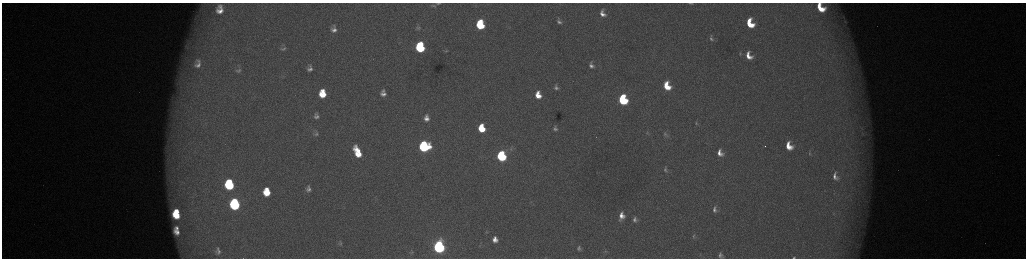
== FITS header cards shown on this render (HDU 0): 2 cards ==
NAXIS1  =                 2048 /fastest changing axis
NAXIS2  =                  512 /next to fastest changing axis

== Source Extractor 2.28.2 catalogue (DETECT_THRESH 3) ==
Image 2048 x 512 px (HDU 0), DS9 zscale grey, zoomed out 1/2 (1 PNG px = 2 x 2 image px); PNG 1028 x 260 px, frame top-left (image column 1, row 511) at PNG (2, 3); no overlay
Background 173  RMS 1.9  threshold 5.82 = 3 sigma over >= 5 px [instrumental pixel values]
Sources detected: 77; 8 cannot appear on this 1/2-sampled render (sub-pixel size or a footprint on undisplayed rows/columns) and are not listed; the other 69 listed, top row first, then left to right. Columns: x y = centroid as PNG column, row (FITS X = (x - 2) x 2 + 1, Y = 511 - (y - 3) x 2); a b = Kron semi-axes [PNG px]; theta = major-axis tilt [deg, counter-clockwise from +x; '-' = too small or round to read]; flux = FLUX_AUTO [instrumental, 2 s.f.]
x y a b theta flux
438 3 3 2 - 360
691 3 8 3 -5 790
433 6 5 2 - 350
821 8 12 8 -53 11000
220 10 12 9 82 5200
602 13 7 5 -71 2700
559 21 8 5 -66 1500
845 21 5 3 - 570
750 23 9 6 -66 12000
480 25 7 6 - 23000
418 28 7 5 5 1000
334 29 10 8 -88 3000
711 38 9 6 -63 1400
187 47 10 6 -35 2400
420 47 7 6 - 38000
283 49 8 5 19 1100
445 51 7 3 -6 680
740 54 6 4 -59 670
749 56 11 7 -63 5100
197 64 17 12 82 7600
591 65 9 7 -72 2100
310 66 7 5 -56 1100
310 69 8 6 0 2000
238 70 8 5 17 940
667 86 7 5 -68 9800
556 87 8 6 -70 1700
383 93 6 5 - 2300
322 94 8 7 - 11000
538 95 9 7 -75 6400
623 100 7 6 - 42000
316 116 8 7 - 1700
426 118 6 5 - 2400
696 123 5 3 - 430
481 128 7 5 -78 12000
555 129 8 7 - 1700
647 133 5 4 - 610
316 134 6 5 - 920
665 134 9 6 -72 1400
424 146 7 7 - 59000
765 146 2 1 - 200
789 146 8 6 -62 6700
511 149 5 4 - 650
357 152 11 5 -65 10000
720 153 7 5 -63 3100
810 153 6 4 -72 560
501 156 7 5 -76 51000
665 169 8 4 -89 1000
835 176 8 5 -69 2100
229 184 8 6 -82 36000
308 189 5 4 - 1400
267 192 8 7 - 11000
235 204 8 6 -83 62000
715 209 8 5 -81 1600
177 211 4 3 - 3900
833 214 4 1 - 180
176 215 7 5 -37 10000
622 216 10 7 81 4200
635 219 8 6 -71 1800
177 228 4 3 - 1300
177 232 6 4 -39 2800
693 236 7 4 77 750
495 239 6 5 - 3100
340 243 4 3 - 630
439 247 7 6 - 130000
579 248 4 3 - 680
218 251 12 10 -82 3100
410 252 4 3 - 390
720 255 6 4 -80 1300
794 257 4 2 - 460
At the frame edge (FLAGS 8, measured only in part): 4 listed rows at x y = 438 3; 691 3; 821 8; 794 257
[8 sub-pixel or undisplayed-footprint detections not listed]